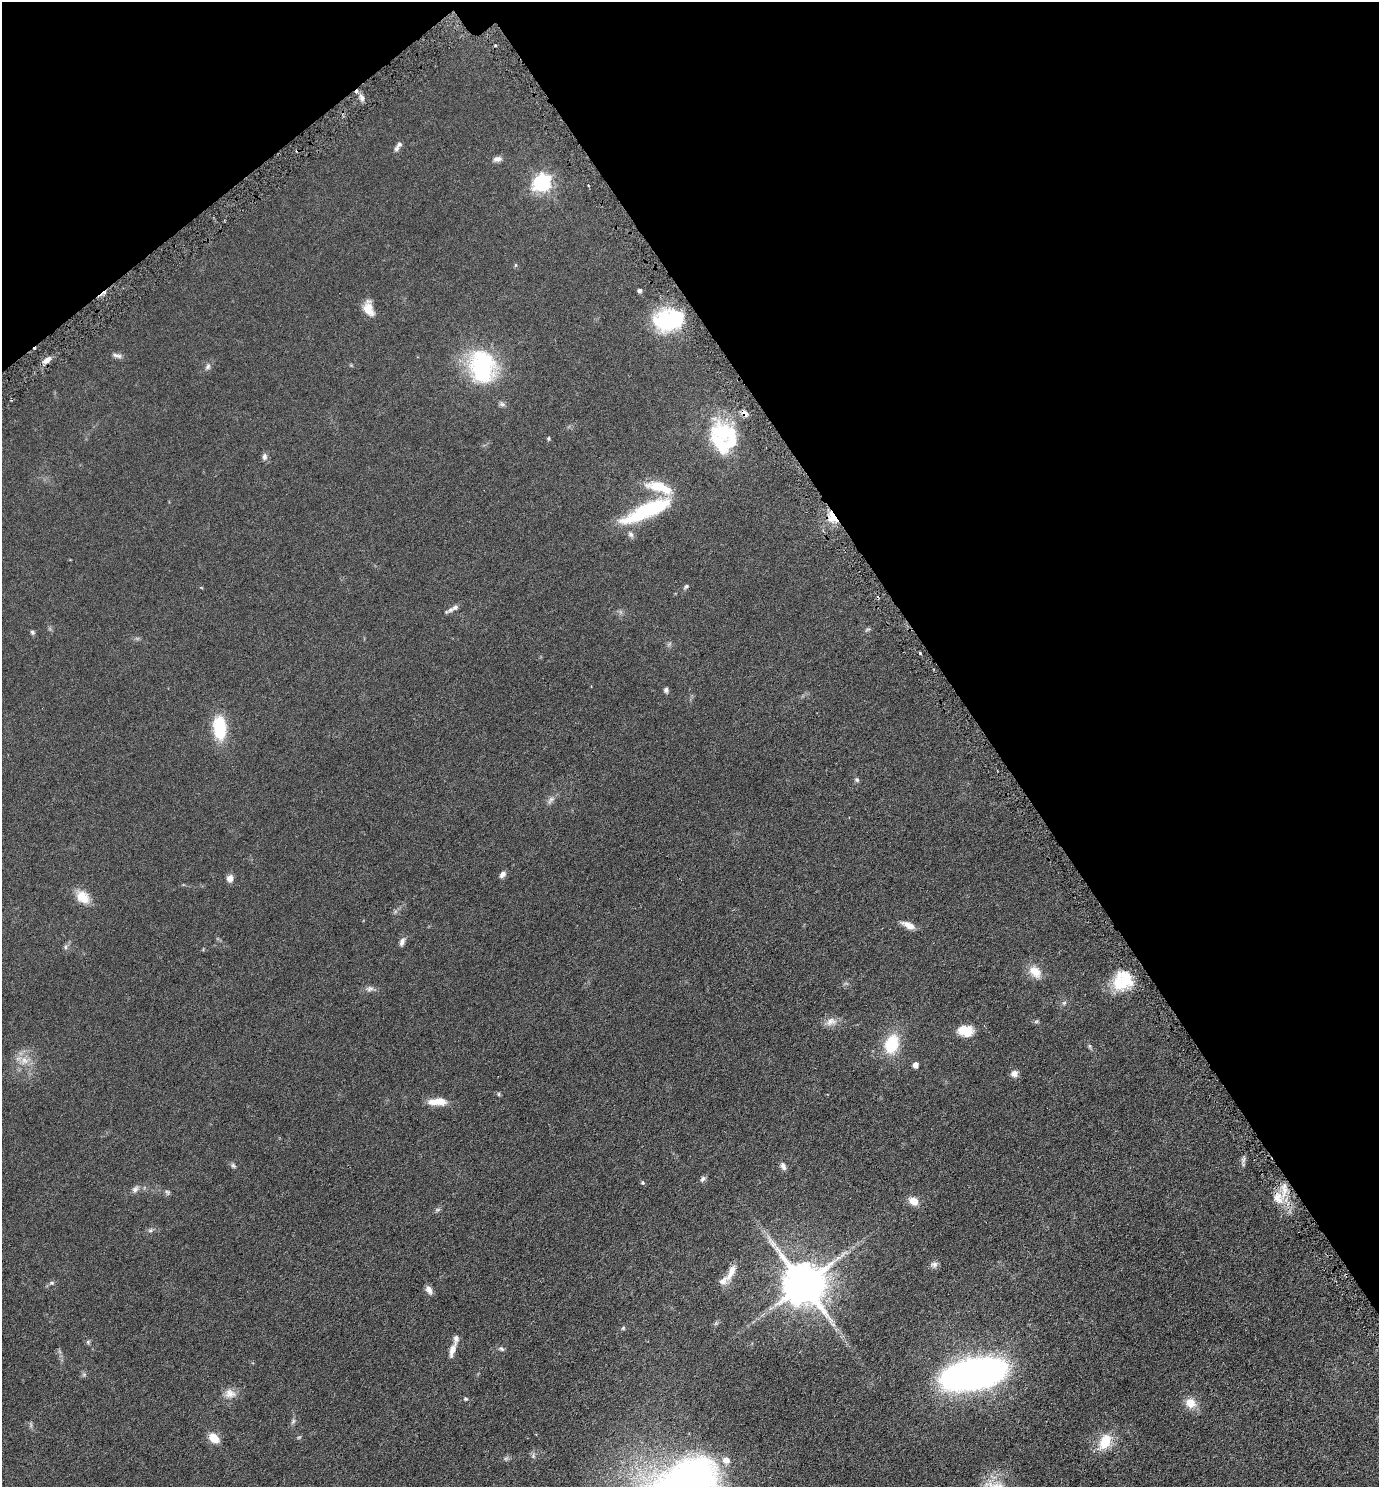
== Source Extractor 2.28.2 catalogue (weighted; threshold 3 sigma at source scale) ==
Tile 3 of 4 x 4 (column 3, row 1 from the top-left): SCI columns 2911-4287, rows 4471-5955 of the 5961 x 5968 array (HDU 1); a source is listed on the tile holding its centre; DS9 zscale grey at full resolution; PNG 1381 x 1489 px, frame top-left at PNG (2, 2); no overlay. Shown black and unused: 33% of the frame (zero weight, under 3 of 6 exposures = <1% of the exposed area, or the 3 px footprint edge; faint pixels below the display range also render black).
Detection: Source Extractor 2.28.2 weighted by HDU 2 'WHT'; one run over the whole footprint, this tile lists its part. Background 0.0522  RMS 0.0058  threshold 0.0237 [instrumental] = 3 sigma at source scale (4.09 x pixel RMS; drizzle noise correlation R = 1.36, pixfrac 0.8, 0.05/0.05 arcsec/px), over >= 5 px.
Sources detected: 98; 4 too faint to see at this stretch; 4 inside a brighter object's white glare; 4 cosmic-ray / hot-pixel residue — not listed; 8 inside a brighter listed object's ellipse — not listed separately; the other 78 listed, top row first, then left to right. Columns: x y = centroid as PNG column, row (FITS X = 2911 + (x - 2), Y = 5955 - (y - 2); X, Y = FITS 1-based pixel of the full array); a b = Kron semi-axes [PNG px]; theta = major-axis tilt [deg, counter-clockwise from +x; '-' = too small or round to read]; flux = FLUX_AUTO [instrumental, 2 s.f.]
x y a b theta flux
362 98 10 6 -66 2.1
397 148 9 6 70 1.5
497 159 11 7 9 2.1
542 183 7 7 - 180
516 265 6 4 89 0.57
640 291 5 4 - 1.3
369 309 19 11 -72 6.5
667 323 37 23 -22 29
117 355 14 6 -15 1.9
47 360 12 6 37 3.2
208 366 9 7 65 1.5
482 367 38 29 -78 53
502 404 10 6 -23 1.3
745 413 10 6 -43 2.4
722 431 37 27 -53 29
548 438 5 4 - 0.61
264 457 9 6 84 1.7
658 486 33 15 -8 13
646 511 58 14 25 39
832 517 15 8 -61 10
631 534 9 7 -59 1.6
686 586 7 5 39 1
451 610 10 7 27 1.9
867 630 8 4 23 0.86
32 632 6 5 - 0.97
920 653 3 3 - 0.8
666 690 6 5 - 1.4
220 728 25 13 -85 23
857 780 7 6 - 0.95
551 800 15 6 50 2.2
503 874 9 6 51 2
230 878 8 6 81 3.3
82 897 19 13 -46 7.9
908 925 17 7 -25 4.1
402 942 11 6 69 2
65 947 6 5 - 0.99
1035 972 19 13 -44 6.8
1120 984 25 16 -32 13
369 989 11 8 10 2
1064 1003 7 5 43 0.97
830 1021 17 11 16 4.1
1036 1021 7 5 21 0.81
965 1031 16 11 -10 10
892 1044 23 15 73 19
1090 1046 7 5 -82 0.82
24 1060 13 12 - 6.2
915 1065 5 5 - 3.7
1014 1074 9 8 - 2.5
499 1094 6 3 -90 0.56
439 1101 20 11 2 6.6
1243 1160 13 6 73 1.6
233 1165 8 5 -50 1.1
783 1166 10 7 -66 1.9
703 1179 8 6 56 1.3
643 1183 5 4 - 0.93
135 1189 12 7 55 1.9
167 1192 8 6 -47 1
1278 1198 18 17 - 10
913 1201 11 9 -28 5.4
150 1230 7 5 20 1.1
934 1265 10 9 - 1.9
731 1272 26 8 65 5.6
51 1283 7 5 0 1
803 1284 13 12 - 2000
429 1290 11 7 -59 2.6
623 1328 6 5 - 0.67
88 1342 6 6 - 0.83
501 1349 9 6 -28 1.1
452 1351 19 7 73 3.5
84 1374 7 4 0 0.83
974 1374 40 18 10 380
230 1393 16 12 -8 4.6
465 1399 6 5 - 0.72
1190 1403 15 13 -35 6.2
293 1421 8 5 62 1.2
214 1438 11 8 -43 7.6
1105 1442 22 14 58 12
726 1460 11 9 -19 3.8
Overlapping masked pixels (flux is a lower limit): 3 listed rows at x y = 745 413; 832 517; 1278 1198